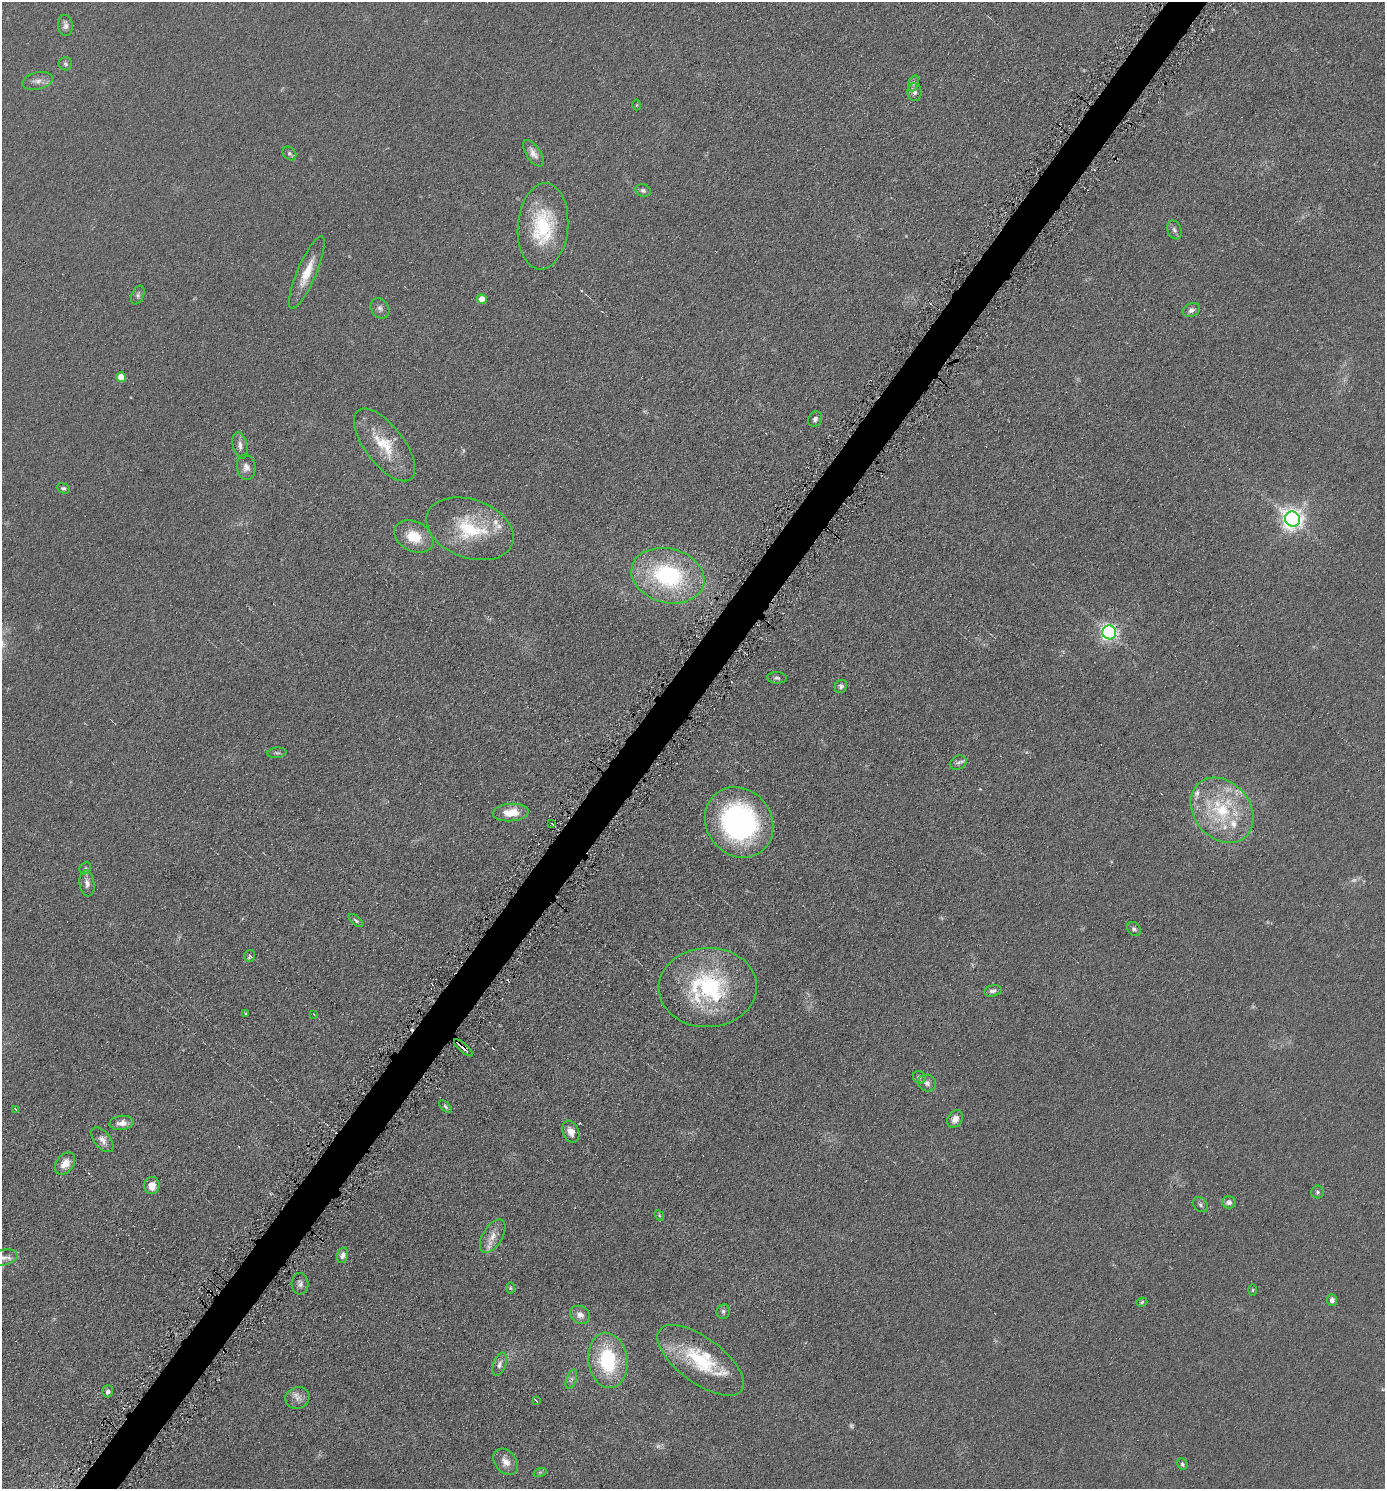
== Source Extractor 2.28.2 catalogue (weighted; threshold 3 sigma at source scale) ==
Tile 7 of 4 x 4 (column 3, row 2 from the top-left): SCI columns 2915-4297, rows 2983-4469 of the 5970 x 5964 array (HDU 1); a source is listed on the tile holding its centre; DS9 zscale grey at full resolution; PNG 1387 x 1491 px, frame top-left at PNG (2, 2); each listed source drawn as its Kron ellipse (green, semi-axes under 4 px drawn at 4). Shown black and unused: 3% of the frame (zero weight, under 4 of 8 exposures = <1% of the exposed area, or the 3 px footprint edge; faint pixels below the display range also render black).
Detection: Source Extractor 2.28.2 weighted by HDU 2 'WHT'; one run over the whole footprint, this tile lists its part. Background 0.0901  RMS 0.0078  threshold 0.032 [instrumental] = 3 sigma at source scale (4.09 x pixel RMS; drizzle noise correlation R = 1.36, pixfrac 0.8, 0.05/0.05 arcsec/px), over >= 5 px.
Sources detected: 97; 7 too faint to see at this stretch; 2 cosmic-ray / hot-pixel residue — neither listed nor drawn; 9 inside a brighter listed object's ellipse — not listed separately; the other 79 listed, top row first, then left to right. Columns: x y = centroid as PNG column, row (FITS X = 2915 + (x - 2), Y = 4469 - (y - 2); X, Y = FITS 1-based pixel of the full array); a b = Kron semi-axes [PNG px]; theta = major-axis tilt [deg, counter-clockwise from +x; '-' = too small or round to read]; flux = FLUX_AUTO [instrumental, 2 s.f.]
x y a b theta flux
65 25 10 7 -82 3.3
65 64 7 6 - 1.7
37 81 16 8 12 4.6
913 83 8 5 72 1.9
915 92 8 7 - 2.5
637 105 5 3 - 0.54
289 153 7 6 - 1.6
533 153 15 7 -56 5.1
643 191 8 6 -22 2
543 226 43 25 85 50
1174 230 10 7 -68 2.4
307 272 39 9 67 17
138 295 10 6 66 2
482 299 5 4 - 13
380 308 11 8 -56 2.9
1191 310 9 6 24 3.2
121 377 5 4 - 15
815 419 8 6 53 2.5
240 445 14 7 -78 3.5
385 445 43 19 -53 28
246 467 12 9 -83 4.1
63 488 7 5 -22 1.6
1293 519 8 7 - 490
470 529 45 29 -20 48
414 537 21 14 -28 19
668 576 37 27 -14 91
1109 632 7 7 - 240
777 678 10 5 -4 1.7
841 686 7 6 - 2.3
277 753 9 5 4 1.5
958 763 9 6 27 2.2
1222 810 36 28 -50 52
511 812 18 8 4 14
739 822 37 32 -52 150
552 824 3 2 - 0.87
85 868 6 5 - 1.3
87 883 13 7 -82 4.1
356 921 8 4 -38 1.5
1134 929 7 6 - 1.9
249 956 6 5 - 1.7
708 987 49 39 2 96
993 991 9 5 14 2.2
246 1014 3 3 - 1
314 1014 3 3 - 0.6
463 1048 12 3 -41 5
919 1077 6 6 - 1.8
927 1083 9 8 - 3.3
445 1107 8 4 -43 1.3
15 1109 4 2 - 0.49
955 1119 9 7 60 5
122 1123 12 7 6 5
571 1132 11 8 -67 5.7
102 1140 15 8 -51 4.7
65 1163 12 8 53 8.1
152 1185 8 7 - 6.5
1317 1192 6 6 - 1.6
1229 1202 7 6 - 2.7
1200 1205 8 6 -47 2
659 1215 6 4 -49 0.8
493 1236 19 10 59 7.8
343 1255 8 5 76 2.8
4 1257 14 8 12 4.8
300 1284 10 8 -87 3.3
510 1288 5 3 - 0.86
1253 1290 5 3 - 0.74
1332 1300 6 5 - 3.1
1142 1302 5 4 - 1.1
723 1311 7 6 - 2
580 1315 10 8 -30 4.9
608 1360 28 19 -82 56
700 1360 51 22 -36 48
500 1364 12 6 71 3.2
571 1379 10 5 69 2.2
108 1391 6 5 - 2.3
297 1398 12 10 23 5.2
536 1401 4 2 - 1.1
506 1462 14 10 -52 6.3
1182 1464 6 5 - 1.3
540 1472 7 4 18 1.1
Overlapping masked pixels (flux is a lower limit): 1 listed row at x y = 463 1048
Isophote crosses this tile's border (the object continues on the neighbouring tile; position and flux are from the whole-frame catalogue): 1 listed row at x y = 4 1257